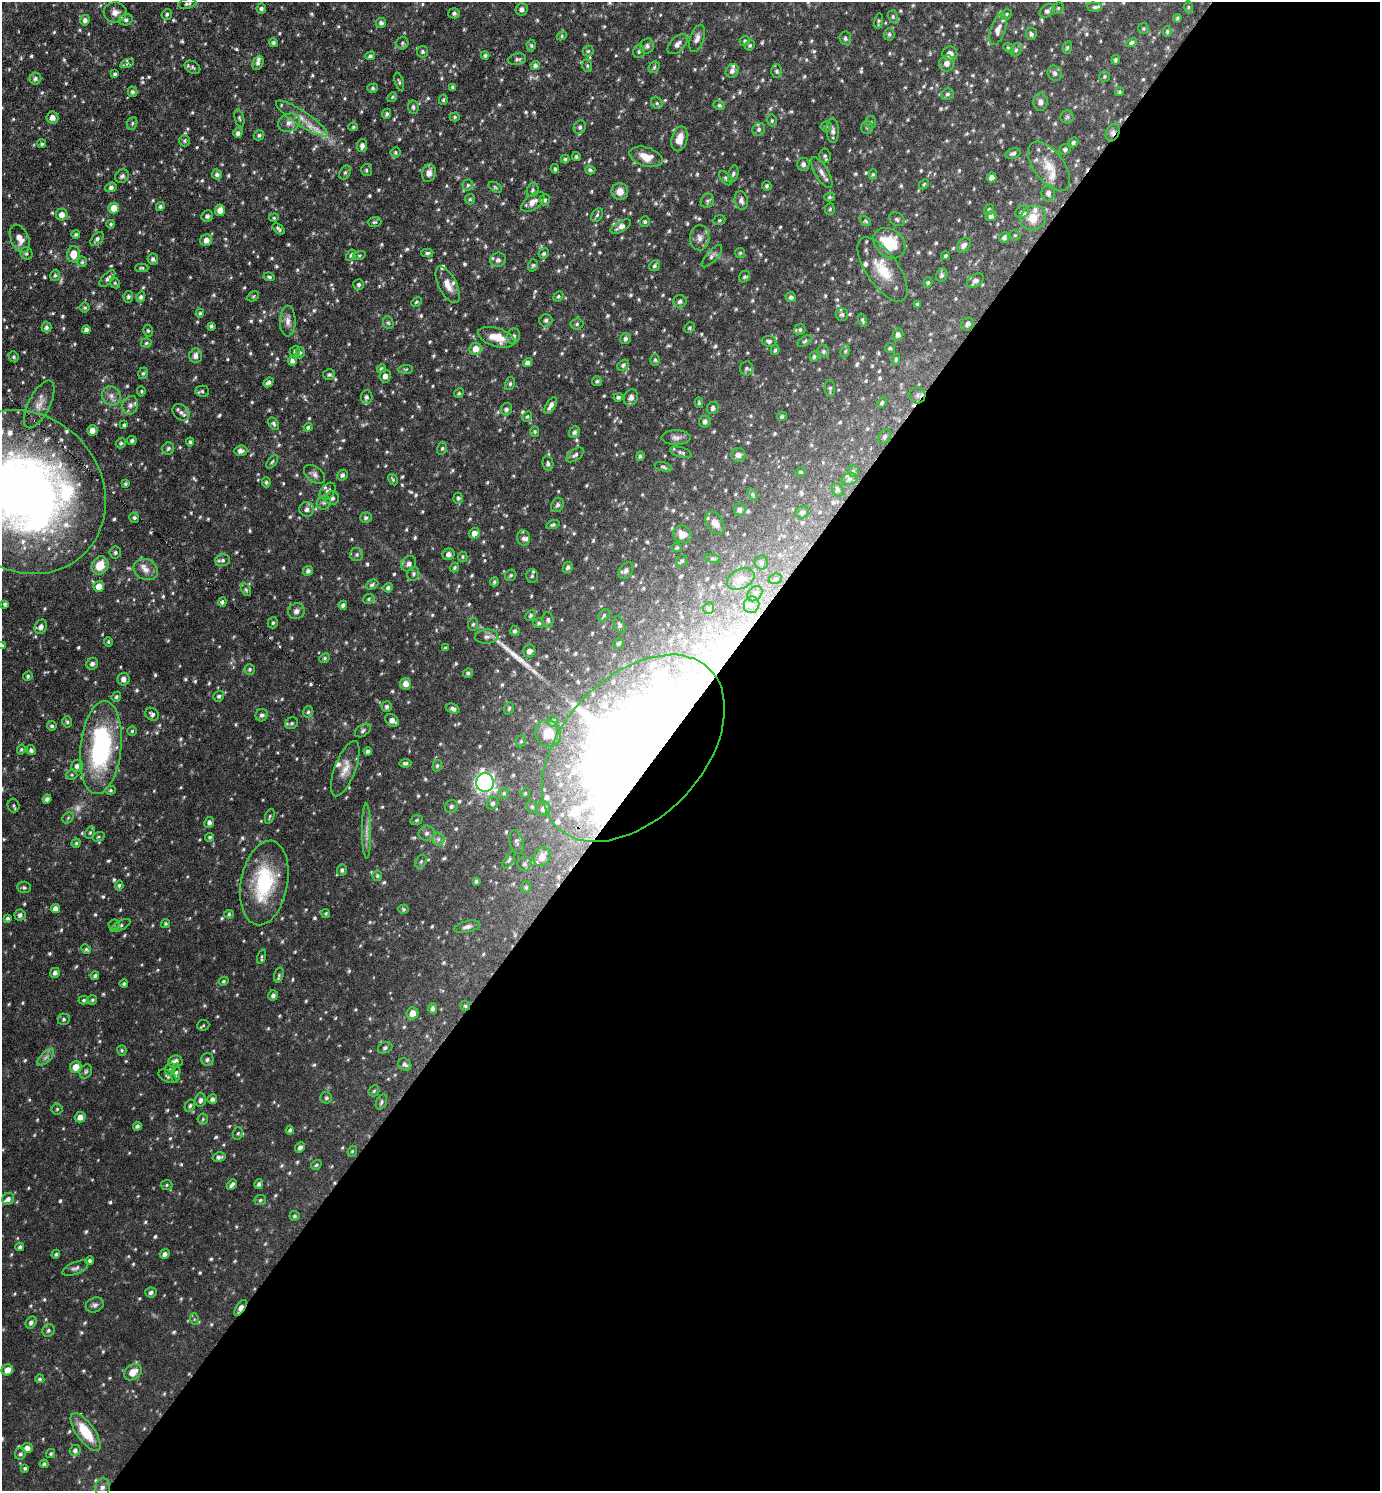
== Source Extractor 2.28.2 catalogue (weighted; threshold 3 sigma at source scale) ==
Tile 12 of 4 x 4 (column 4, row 3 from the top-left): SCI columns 4289-5666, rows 1490-2978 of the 5960 x 5956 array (HDU 1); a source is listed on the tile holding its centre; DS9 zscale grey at full resolution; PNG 1382 x 1493 px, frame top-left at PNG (2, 2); each listed source drawn as its Kron ellipse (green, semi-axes under 4 px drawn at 4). Shown black and unused: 52% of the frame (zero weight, under 3 of 6 exposures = <1% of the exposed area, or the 3 px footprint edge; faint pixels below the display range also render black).
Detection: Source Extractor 2.28.2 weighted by HDU 2 'WHT'; one run over the whole footprint, this tile lists its part. Background 0.0509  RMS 0.007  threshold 0.0288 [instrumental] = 3 sigma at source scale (4.09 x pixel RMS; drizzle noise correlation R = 1.36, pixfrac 0.8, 0.05/0.05 arcsec/px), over >= 5 px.
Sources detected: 943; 5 too faint to see at this stretch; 4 inside a brighter object's white glare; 4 cosmic-ray / hot-pixel residue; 1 long thin detection or spike segment (spike, bleed or trail) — neither listed nor drawn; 41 inside a brighter listed object's ellipse — not listed separately; of the other 888, all 500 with FLUX_AUTO >= 0.908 (the completeness limit of this list) listed and drawn (388 fainter detections not listed), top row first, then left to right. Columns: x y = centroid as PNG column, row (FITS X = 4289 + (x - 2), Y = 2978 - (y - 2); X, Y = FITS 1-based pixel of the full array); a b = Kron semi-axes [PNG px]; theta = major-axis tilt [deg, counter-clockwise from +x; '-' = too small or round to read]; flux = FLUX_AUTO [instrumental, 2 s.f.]
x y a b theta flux
187 4 9 5 13 1.4
1095 7 7 4 -5 1.5
1188 7 6 4 89 0.93
261 8 5 5 - 1.4
1058 8 6 5 - 0.98
522 9 6 6 - 2.2
1047 11 8 5 39 1.9
115 12 11 10 - 4.8
454 13 6 5 - 1.3
167 14 6 5 - 1.3
1006 14 6 5 - 0.97
893 17 6 5 - 1
1177 18 4 4 - 0.92
85 20 5 5 - 2.4
126 20 7 5 14 1.5
879 21 8 3 80 1.1
381 23 5 5 - 1.9
1143 28 5 5 - 1
998 29 16 7 71 4.6
1167 31 5 4 - 0.96
889 34 6 5 - 1.3
1031 34 6 5 - 1.6
562 36 5 4 - 0.96
697 38 14 7 72 3.2
845 38 7 5 -83 1.4
745 41 5 4 - 0.98
1132 42 6 4 32 1.2
273 43 4 4 - 1.4
402 43 6 6 - 1.2
678 44 12 7 45 3.4
750 45 5 4 - 0.93
531 46 6 4 -89 1.1
647 46 7 7 - 2
1008 48 6 4 -40 0.92
1067 48 6 4 72 1
1016 50 7 5 67 1.2
588 51 5 5 - 1
423 52 6 5 - 1.2
639 52 7 5 71 1.5
950 54 7 7 - 3.6
485 55 4 3 - 0.96
370 56 5 4 - 1.5
517 59 9 5 11 1.9
1115 60 5 4 - 1.1
258 63 7 5 68 2
947 63 8 7 - 3.9
127 64 7 4 17 1.1
535 65 5 4 - 1.6
587 66 6 5 - 0.99
193 67 8 6 -32 1.4
654 67 6 5 - 0.99
732 71 7 6 - 2.1
777 71 6 5 - 1.4
1055 73 8 6 -60 1.9
115 74 4 3 - 1.1
1104 77 5 5 - 1
35 79 6 6 - 1.8
399 82 9 3 -73 1
453 87 4 4 - 1.4
373 88 5 4 - 1.2
132 92 5 5 - 1.5
1119 92 4 4 - 0.96
947 94 6 5 - 1.6
392 97 5 4 - 0.95
443 100 5 4 - 0.92
1041 102 8 7 - 3
657 103 6 5 - 1.2
719 105 6 4 -12 1.2
413 107 7 5 -78 1.5
387 114 5 4 - 1.4
455 117 5 4 - 1
1067 117 6 6 - 1.3
52 118 6 6 - 3.6
239 118 9 4 -75 1.2
302 119 30 7 -33 8.8
772 121 6 5 - 1.1
871 122 6 5 - 1.1
132 123 6 5 - 1.2
289 123 11 9 21 3.9
826 126 5 5 - 1
353 127 5 4 - 0.94
580 127 7 6 - 1.6
867 127 6 5 - 1.3
759 129 7 6 - 1.5
833 131 12 6 -87 2.6
238 133 5 4 - 2
1113 133 9 6 66 2.5
259 135 5 5 - 1.3
680 139 13 7 75 6.4
184 141 6 5 - 1.1
1073 142 5 4 - 1.1
42 144 4 4 - 1.1
362 146 6 5 - 2.5
1065 149 6 5 - 1.4
396 152 5 5 - 1
1013 154 8 5 15 1.4
825 156 7 5 -84 1.4
576 157 4 4 - 1
646 157 17 9 -17 8.9
565 159 4 4 - 0.99
803 164 6 6 - 2
1049 166 29 15 -53 13
555 169 5 3 - 0.95
366 170 6 5 - 1.2
590 170 5 4 - 1.1
345 172 7 5 62 1.4
822 172 17 6 -59 3.4
429 173 9 6 76 3.4
217 174 5 5 - 1.8
733 174 8 5 74 1.3
873 174 5 4 - 0.93
122 176 7 6 - 1.9
991 177 5 4 - 2.7
726 178 8 5 -52 1.3
924 184 6 4 47 1
468 185 5 5 - 1.2
767 186 5 4 - 1
111 187 6 4 23 1.7
495 187 7 4 -32 0.91
533 190 7 6 - 1.4
620 191 8 8 - 5.1
1048 193 8 7 - 2.1
830 197 5 4 - 0.96
470 199 5 5 - 0.91
545 200 5 5 - 1.5
741 200 9 6 -79 2.5
707 201 7 6 - 1.5
533 202 13 7 38 4.4
160 206 4 4 - 1.2
114 208 5 5 - 7.3
830 209 6 5 - 1
220 210 6 5 - 5.3
989 210 5 4 - 1.3
1022 212 7 5 32 1.3
62 215 6 6 - 4
597 215 7 5 59 1.3
207 216 6 5 - 1.7
991 216 5 5 - 2
274 218 5 4 - 0.93
1033 218 13 12 - 9.3
897 219 8 6 -33 1.5
719 220 6 5 - 1
865 221 6 4 -35 1
374 222 7 5 3 1.2
645 222 5 5 - 1.1
111 224 4 3 - 0.94
621 227 11 5 28 3.3
279 229 7 3 -40 1.3
76 234 4 4 - 1.3
1015 235 5 5 - 0.91
1004 237 5 5 - 1.4
700 238 12 9 87 4
20 239 15 9 -66 6.4
97 239 8 5 50 1.8
206 240 6 5 - 4.1
889 243 17 13 -39 26
964 245 8 6 49 2.5
26 253 6 6 - 1.3
427 253 6 4 3 1.2
740 253 5 5 - 0.94
74 254 8 6 87 8.2
544 254 5 5 - 1.3
351 255 6 4 60 0.93
359 256 6 4 16 0.96
712 256 14 5 49 2.3
945 256 4 4 - 0.92
153 259 5 5 - 2
498 260 8 7 - 2.3
82 262 5 4 - 0.97
533 265 6 4 73 1.1
655 266 6 5 - 1.3
142 268 7 4 0 1
883 269 37 16 -56 19
55 275 6 4 74 1.1
942 275 7 5 76 1.8
744 276 6 5 - 1.1
269 277 6 4 -8 1.2
107 279 10 5 47 2
975 281 9 6 33 2.3
928 282 5 4 - 0.91
115 283 6 4 -47 0.99
359 284 5 5 - 1.2
448 285 20 9 -63 6.5
253 296 6 4 31 0.94
558 296 6 4 45 1
128 297 5 5 - 1.4
141 297 5 4 - 1.8
791 297 5 5 - 1.5
680 301 6 6 - 2
416 302 5 4 - 0.94
917 304 4 3 - 0.93
85 308 5 5 - 1
200 313 4 4 - 1
842 314 6 6 - 1.4
546 320 6 6 - 1.5
862 320 7 3 -73 1.1
288 321 15 8 89 4
388 323 6 5 - 1.1
577 324 6 5 - 1.3
968 324 7 6 - 2.1
211 326 4 3 - 1.4
46 327 5 5 - 1.7
689 328 5 5 - 1
86 330 4 4 - 2.1
800 330 6 5 - 1.3
148 331 6 4 -74 1.1
898 335 6 5 - 2.4
513 336 8 6 73 2.3
497 337 19 9 -17 10
625 339 5 5 - 1.7
769 341 7 5 -7 1.7
805 341 8 4 37 1.2
146 343 5 4 - 1.2
890 348 5 5 - 0.93
476 349 6 6 - 6.3
775 350 5 3 - 0.94
295 351 5 5 - 1.2
823 351 6 5 - 1.3
845 351 6 4 68 0.94
300 353 6 4 73 1.1
196 356 7 6 - 3.2
14 357 5 4 - 1.1
814 357 5 4 - 1.1
896 359 5 4 - 0.93
655 360 5 5 - 1
292 361 4 4 - 2.1
527 363 5 4 - 2.7
623 365 6 4 38 1.2
746 368 7 6 - 1.5
381 369 4 4 - 1.4
406 369 7 4 1 1
143 373 6 4 71 1.1
329 375 6 5 - 1.4
385 376 6 5 - 2.7
597 381 5 5 - 1.1
268 382 5 4 - 1.7
510 384 6 5 - 1.3
830 388 8 5 -87 1.3
141 391 5 4 - 0.96
202 391 6 5 - 1.3
459 393 5 4 - 0.91
917 395 8 8 - 2.4
111 396 10 9 - 3.9
366 397 7 6 - 1.6
618 397 5 4 - 1.3
631 398 8 7 - 2.6
699 403 5 4 - 0.99
882 403 5 4 - 1.2
39 404 26 11 63 7.7
130 405 9 7 73 3
551 406 9 4 57 2.9
713 408 6 5 - 1.8
506 409 6 5 - 1.7
181 412 9 7 -42 2.8
527 416 5 4 - 0.91
782 416 5 4 - 1
705 422 6 5 - 1.9
274 424 7 4 -59 1.4
124 425 4 3 - 0.99
308 427 4 4 - 1.1
92 430 5 5 - 4.7
535 432 5 4 - 0.96
574 432 6 5 - 1.9
676 437 14 7 -1 3.2
885 437 8 5 56 1.7
132 440 5 4 - 1.2
190 442 4 3 - 1.1
121 443 5 4 - 1
168 448 6 6 - 1.3
442 448 6 5 - 1.1
241 451 7 5 4 2.6
681 452 11 5 -17 1.7
575 455 10 5 35 1.9
738 455 7 6 - 2.9
640 456 5 4 - 1.4
272 462 8 4 54 1
548 463 7 5 -80 1.6
663 467 9 4 -16 1.3
853 471 6 5 - 1.1
801 472 5 4 - 0.92
315 474 12 7 -37 2.5
342 475 5 5 - 1.7
849 479 8 6 17 1.8
393 480 6 4 -58 0.97
266 482 5 4 - 1.2
125 484 4 3 - 0.99
838 490 7 5 -61 1.6
328 491 9 6 50 2.3
25 492 86 76 -48 550
753 495 7 4 -59 1
332 498 7 7 - 2
458 498 5 4 - 1.1
324 503 7 6 - 1.8
557 505 7 6 - 1.5
307 509 7 7 - 2.6
740 510 6 6 - 2
802 512 7 6 - 1.5
134 518 5 4 - 1.3
366 518 6 5 - 1.5
715 523 12 8 -59 5.1
553 525 7 4 18 1.1
474 533 5 5 - 3.6
682 534 9 8 - 6.1
523 538 8 6 -78 2.1
677 548 5 4 - 0.98
115 552 6 6 - 1.4
357 554 6 6 - 1.5
448 554 6 5 - 2.8
463 557 5 5 - 0.92
713 558 8 4 -15 0.96
223 560 8 5 13 1.6
682 561 6 5 - 1.4
761 562 7 7 - 1.6
409 564 8 7 - 2.5
100 565 9 8 - 11
455 567 5 4 - 0.96
568 567 6 5 - 1.4
146 569 12 10 -28 4.8
308 571 5 4 - 1.7
626 571 9 6 52 2.4
413 574 7 6 - 1.5
511 575 6 5 - 1.3
532 576 7 6 - 1.5
741 579 14 9 27 5.3
775 579 7 5 17 1.1
494 582 4 3 - 1.1
372 585 6 4 27 1.4
99 586 5 5 - 5.8
388 588 5 4 - 1.5
246 589 7 4 -63 1.1
755 594 8 6 46 2.6
369 599 6 4 24 1.1
222 602 4 4 - 1.4
5 604 4 3 - 1.2
343 605 4 4 - 1.5
752 605 8 7 - 2.5
709 608 6 5 - 1.1
296 611 8 7 - 2.7
530 615 6 4 48 1.2
604 615 7 4 54 1.1
548 620 8 5 -87 1.6
273 623 6 5 - 1.2
539 623 5 5 - 1.3
473 624 6 5 - 1.2
619 625 9 5 -65 1.5
41 627 7 6 - 2.7
515 631 5 5 - 1.5
487 637 11 7 3 2.8
108 642 5 4 - 1
618 644 5 5 - 1.1
2 645 4 4 - 1.1
445 648 3 3 - 0.93
529 651 6 6 - 2.8
324 658 5 4 - 1.1
92 664 6 5 - 2.2
250 669 5 5 - 1.1
468 673 5 4 - 1.1
28 676 5 4 - 1.1
124 679 6 6 - 3
406 684 6 5 - 5
219 696 6 5 - 1.3
116 697 5 4 - 1.2
387 707 5 5 - 1.6
509 708 6 4 72 0.97
453 709 7 5 -20 1.8
308 712 6 4 74 1.2
152 714 7 6 - 1.9
262 715 6 6 - 1.8
392 720 7 5 -33 3.3
553 721 6 5 - 1
67 722 6 4 -73 1.2
292 723 7 5 31 1.5
52 726 5 4 - 1.1
363 730 9 5 36 1.6
132 731 4 4 - 0.95
548 733 14 12 -51 11
521 741 6 5 - 0.98
101 748 47 20 84 92
633 748 110 70 47 1100
21 750 5 4 - 0.97
31 750 5 4 - 1.9
368 751 4 4 - 1.6
405 763 6 4 4 1.4
77 766 6 5 - 2.6
437 766 6 4 74 0.94
345 769 29 10 69 8.6
72 775 6 5 - 0.95
485 783 9 9 - 200
111 790 5 4 - 1
504 793 6 5 - 1
525 793 5 4 - 0.91
47 799 4 4 - 1.8
493 803 6 5 - 1.6
14 805 7 6 - 1.4
451 806 7 6 - 1.6
532 807 6 5 - 1.3
543 809 7 7 - 2.7
270 816 8 4 70 1
68 818 6 5 - 0.91
416 820 6 5 - 0.93
209 822 6 5 - 2.1
367 831 27 4 -89 4.7
90 833 6 4 62 1.1
427 833 8 7 - 2.3
98 837 6 4 17 0.98
210 837 4 4 - 1
438 839 6 6 - 1.9
516 842 12 6 -74 2
76 843 4 4 - 0.94
542 857 10 8 62 7.4
509 860 10 4 57 1.2
421 861 7 5 63 1.3
524 864 7 7 - 2
342 870 6 5 - 1.4
377 876 5 4 - 1
476 881 3 3 - 1.1
264 883 43 23 80 49
119 885 5 4 - 1.1
24 887 6 5 - 1.5
526 887 6 5 - 1
55 908 5 4 - 2.8
403 909 5 4 - 1
326 913 4 4 - 0.92
229 914 5 4 - 0.96
20 915 5 5 - 1.8
8 918 4 4 - 1.3
165 924 5 4 - 1.1
114 925 5 5 - 1.1
121 925 11 4 27 1.5
467 927 13 5 14 2.4
86 949 5 4 - 0.96
261 956 7 3 71 1
55 973 5 4 - 2.3
279 975 7 4 75 1.1
95 976 4 3 - 1.2
224 981 5 4 - 0.97
124 984 4 4 - 1.2
273 995 5 4 - 1.8
84 1000 5 4 - 0.92
92 1000 5 5 - 1
465 1006 5 4 - 1.1
433 1008 5 4 - 1.7
412 1013 6 6 - 6.2
64 1019 6 6 - 1.4
203 1025 6 5 - 0.92
385 1048 7 5 21 1.5
122 1050 5 4 - 0.97
46 1057 10 5 45 2.3
207 1059 6 6 - 1.8
175 1061 7 6 - 3
405 1064 7 5 -36 1.6
76 1067 6 5 - 7.3
170 1069 6 5 - 1.1
86 1071 7 6 - 1.4
176 1073 9 4 84 1.5
168 1076 10 5 -29 1.5
374 1091 6 5 - 1.1
326 1098 6 5 - 1.2
212 1099 5 4 - 1.8
200 1100 7 5 77 2
381 1102 8 5 63 1.5
190 1106 6 5 - 1.4
57 1109 5 5 - 0.98
80 1117 5 5 - 3.6
203 1119 6 5 - 1
137 1126 4 4 - 1.5
290 1130 4 3 - 1.2
238 1133 6 5 - 1.1
300 1147 5 4 - 1.8
352 1151 6 4 67 0.95
219 1157 6 4 12 1.8
316 1165 6 4 33 1.1
259 1184 5 4 - 1.4
167 1185 6 5 - 0.98
232 1185 6 3 50 2
8 1199 6 5 - 2.3
260 1200 6 5 - 1
294 1216 5 5 - 1.2
20 1247 4 4 - 1.4
56 1254 5 4 - 1
165 1254 5 4 - 2.4
89 1261 4 4 - 1.5
75 1268 14 6 23 2.2
151 1292 5 5 - 1.8
95 1305 9 7 23 2.1
240 1308 9 4 56 5.9
194 1319 6 4 -73 0.97
31 1322 6 5 - 2
48 1330 6 6 - 1.6
7 1370 6 5 - 4.9
133 1372 9 7 37 6.7
40 1379 5 4 - 1.2
86 1432 22 9 -54 20
27 1448 5 5 - 3.3
75 1450 6 5 - 1.8
20 1454 6 5 - 1.3
51 1454 5 4 - 0.96
44 1464 4 3 - 1.1
25 1468 3 3 - 0.98
102 1487 9 7 83 3.3
Overlapping masked pixels (flux is a lower limit): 7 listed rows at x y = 1113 133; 917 395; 25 492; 633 748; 465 1006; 240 1308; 102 1487
Isophote crosses this tile's border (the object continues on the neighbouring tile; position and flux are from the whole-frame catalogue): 2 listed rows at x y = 25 492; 2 645